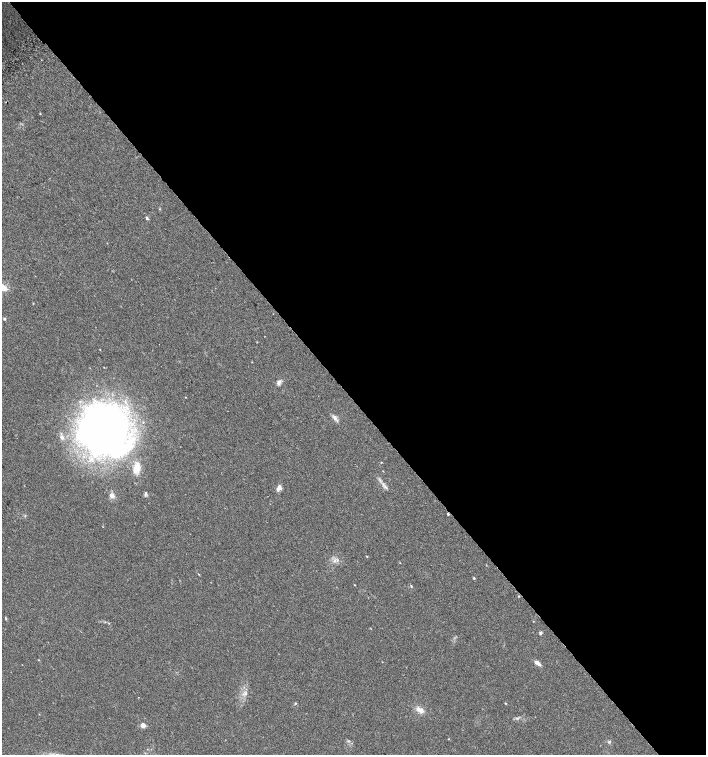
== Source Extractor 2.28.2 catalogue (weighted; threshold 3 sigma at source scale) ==
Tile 8 of 4 x 4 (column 4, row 2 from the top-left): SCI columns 4396-5803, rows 3040-4544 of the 6042 x 6072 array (HDU 1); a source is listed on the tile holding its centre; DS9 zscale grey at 2 x 2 block average (1 PNG px = mean of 2 x 2 image px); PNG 708 x 757 px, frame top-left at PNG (2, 2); no overlay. Shown black and unused: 53% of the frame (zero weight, under 2 of 3 exposures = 2% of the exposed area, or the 3 px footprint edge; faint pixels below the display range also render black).
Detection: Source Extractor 2.28.2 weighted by HDU 2 'WHT'; one run over the whole footprint, this tile lists its part. Background 0.0654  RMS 0.0089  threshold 0.0403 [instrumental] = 3 sigma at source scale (4.5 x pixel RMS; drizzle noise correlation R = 1.50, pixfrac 1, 0.0396/0.0396 arcsec/px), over >= 5 px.
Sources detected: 41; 3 inside a brighter object's white glare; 2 cosmic-ray / hot-pixel residue — not listed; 4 inside a brighter listed object's ellipse — not listed separately; the other 32 listed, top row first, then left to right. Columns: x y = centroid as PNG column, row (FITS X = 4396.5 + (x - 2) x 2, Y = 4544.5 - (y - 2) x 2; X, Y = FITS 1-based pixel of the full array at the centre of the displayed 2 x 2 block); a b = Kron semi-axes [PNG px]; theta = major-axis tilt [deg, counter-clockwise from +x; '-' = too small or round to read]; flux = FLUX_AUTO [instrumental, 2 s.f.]
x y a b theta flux
147 218 4 3 - 3.4
4 288 11 7 -43 14
33 303 2 2 - 0.99
4 319 3 3 - 3.2
100 349 2 2 - 0.82
279 382 7 5 63 6.8
185 397 2 2 - 0.74
335 418 8 5 -54 7.7
102 430 54 45 -19 950
381 462 2 2 - 0.98
280 487 7 4 -62 6.3
386 487 7 4 -40 5.5
146 493 5 3 - 3.7
112 495 6 5 - 11
367 556 3 2 - 1.4
335 561 5 4 - 5.1
474 578 3 2 - 2.3
355 585 2 2 - 0.97
6 619 3 2 - 1.4
533 621 2 2 - 0.71
109 623 3 2 - 1
540 633 5 3 - 2.8
38 660 2 2 - 0.94
537 663 9 4 -35 8.7
243 694 4 3 - 3.2
295 703 3 2 - 1.8
505 703 2 2 - 1.6
420 710 10 5 -25 15
143 725 3 3 - 29
449 739 2 2 - 1.1
349 741 3 2 - 1.8
609 742 3 3 - 2.2
Isophote crosses this tile's border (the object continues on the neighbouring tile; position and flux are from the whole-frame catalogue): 1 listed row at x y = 4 288
Diffuse or blended objects may show on this block-average render without a row.